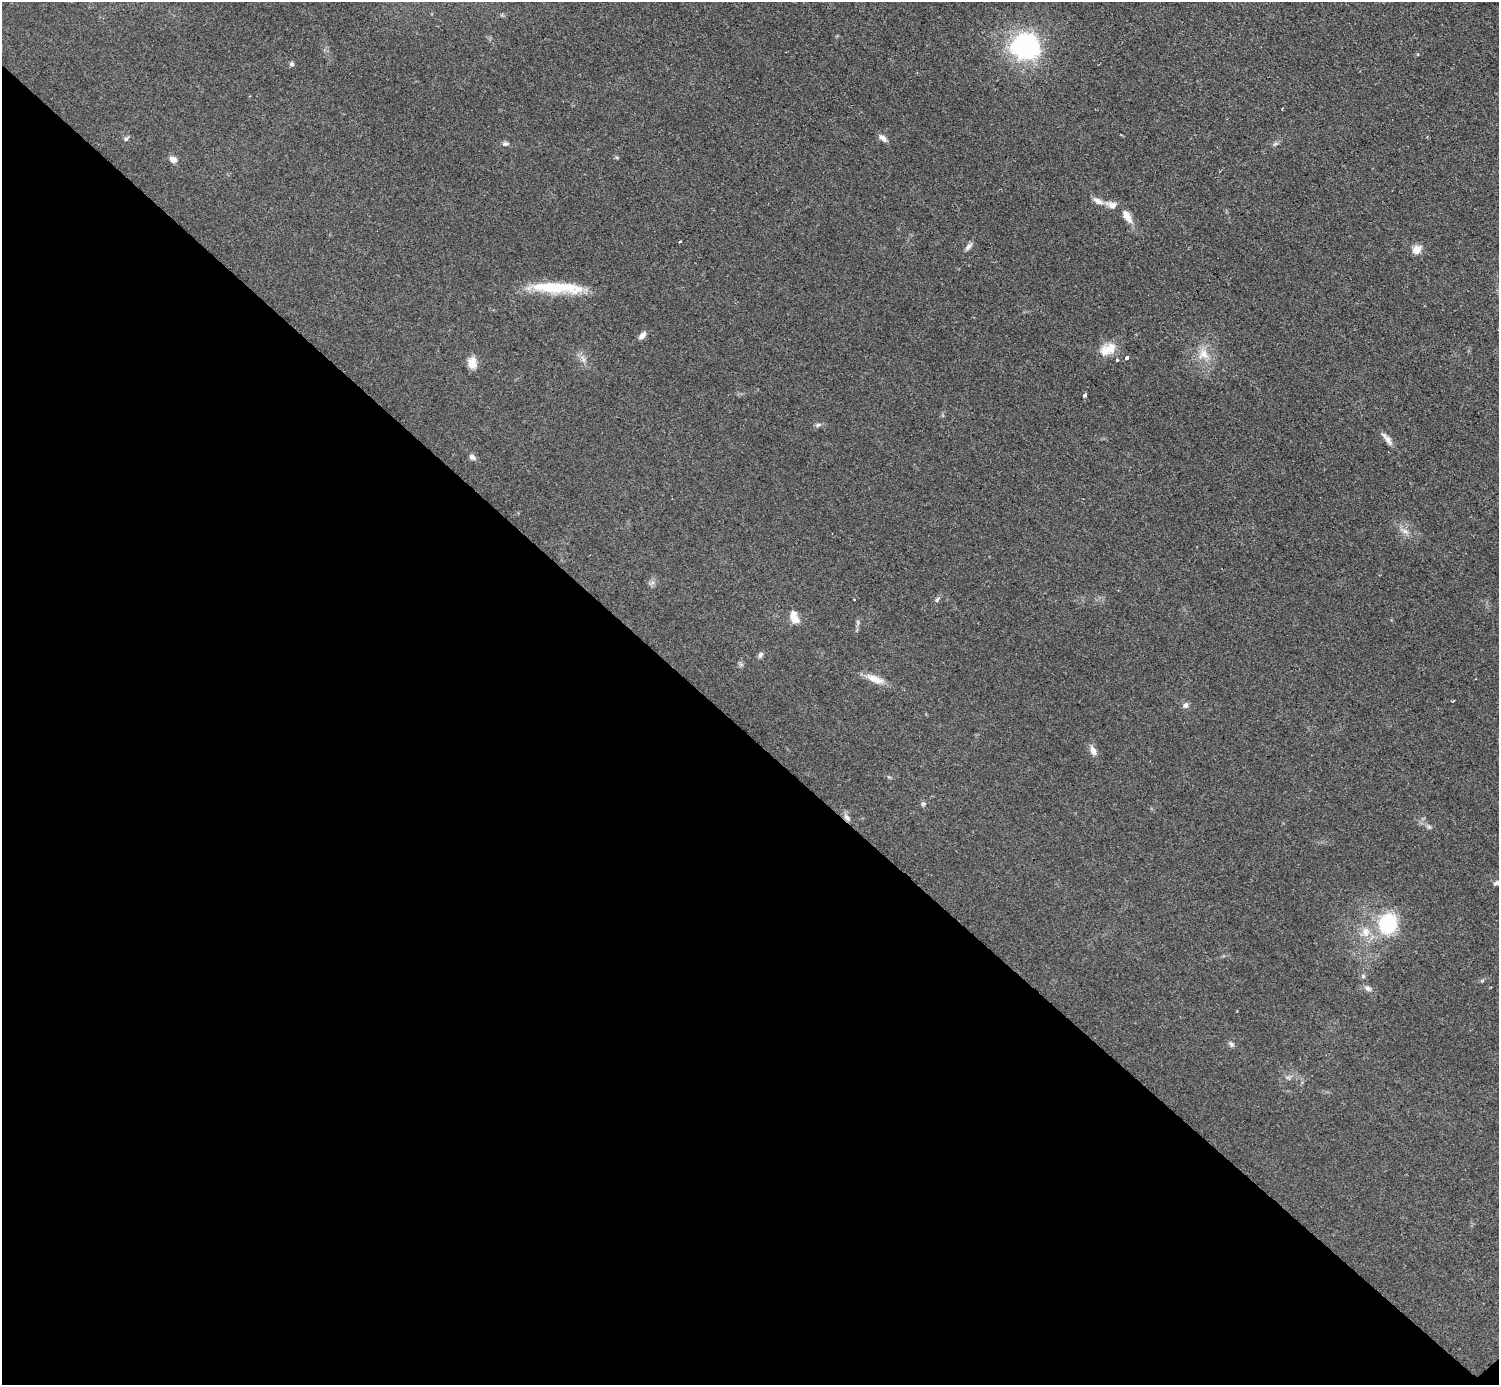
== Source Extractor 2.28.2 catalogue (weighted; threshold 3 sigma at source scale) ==
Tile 14 of 4 x 4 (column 2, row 4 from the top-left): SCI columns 1502-2998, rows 307-1689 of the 5993 x 5993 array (HDU 1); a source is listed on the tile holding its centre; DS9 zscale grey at full resolution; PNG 1501 x 1387 px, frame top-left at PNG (2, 2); no overlay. Shown black and unused: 47% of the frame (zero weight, under 2 of 3 exposures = <1% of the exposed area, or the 3 px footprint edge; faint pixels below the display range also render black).
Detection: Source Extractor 2.28.2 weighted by HDU 2 'WHT'; one run over the whole footprint, this tile lists its part. Background 0.0509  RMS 0.0071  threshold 0.0321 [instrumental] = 3 sigma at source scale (4.5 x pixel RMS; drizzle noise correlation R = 1.50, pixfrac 1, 0.05/0.05 arcsec/px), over >= 5 px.
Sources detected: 48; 2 too faint to see at this stretch — not listed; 3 inside a brighter listed object's ellipse — not listed separately; the other 43 listed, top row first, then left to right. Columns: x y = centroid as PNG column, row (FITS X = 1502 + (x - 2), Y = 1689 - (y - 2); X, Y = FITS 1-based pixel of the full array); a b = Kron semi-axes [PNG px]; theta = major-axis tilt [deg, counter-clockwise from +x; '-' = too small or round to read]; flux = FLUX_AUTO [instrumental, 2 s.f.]
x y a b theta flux
1025 46 32 29 -8 95
292 64 6 6 - 1.5
883 138 12 6 -38 3.4
126 139 7 5 42 1.6
506 144 8 6 0 2
1275 144 9 4 35 1.6
173 159 9 7 -22 4.4
1111 205 17 9 -17 5.8
1127 216 19 8 -60 7.8
679 242 3 3 - 3
969 246 13 5 49 2.7
1417 250 11 9 40 6.4
556 288 64 12 -2 38
642 336 11 6 49 3.6
1108 349 22 14 25 12
1203 354 20 15 -61 13
1127 358 3 3 - 21
583 359 12 6 -67 3.4
472 363 14 10 -86 7.3
1085 395 3 3 - 6.6
818 425 9 5 9 1.9
1387 439 20 6 -51 4.5
472 457 9 6 -35 2.5
1405 531 16 6 -29 4.6
652 583 7 4 19 1.7
854 599 3 2 - 0.98
937 599 10 5 58 1.7
795 619 12 8 -32 7
858 622 8 4 -82 1.5
760 655 9 6 64 1.9
875 679 25 9 -20 9.1
1185 705 7 6 - 2.7
1093 750 13 7 -70 4.8
923 804 6 6 - 1.5
847 818 12 6 -52 3.2
1429 827 7 6 - 1.6
1497 883 10 6 16 2.3
1388 923 26 22 72 42
1365 932 16 13 63 10
1363 976 6 6 - 1.3
1482 981 6 4 19 0.96
1368 988 9 7 -34 2.6
1231 1044 9 6 -42 2
Overlapping masked pixels (flux is a lower limit): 1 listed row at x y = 847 818
Isophote crosses this tile's border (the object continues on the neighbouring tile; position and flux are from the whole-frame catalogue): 1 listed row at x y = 1497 883